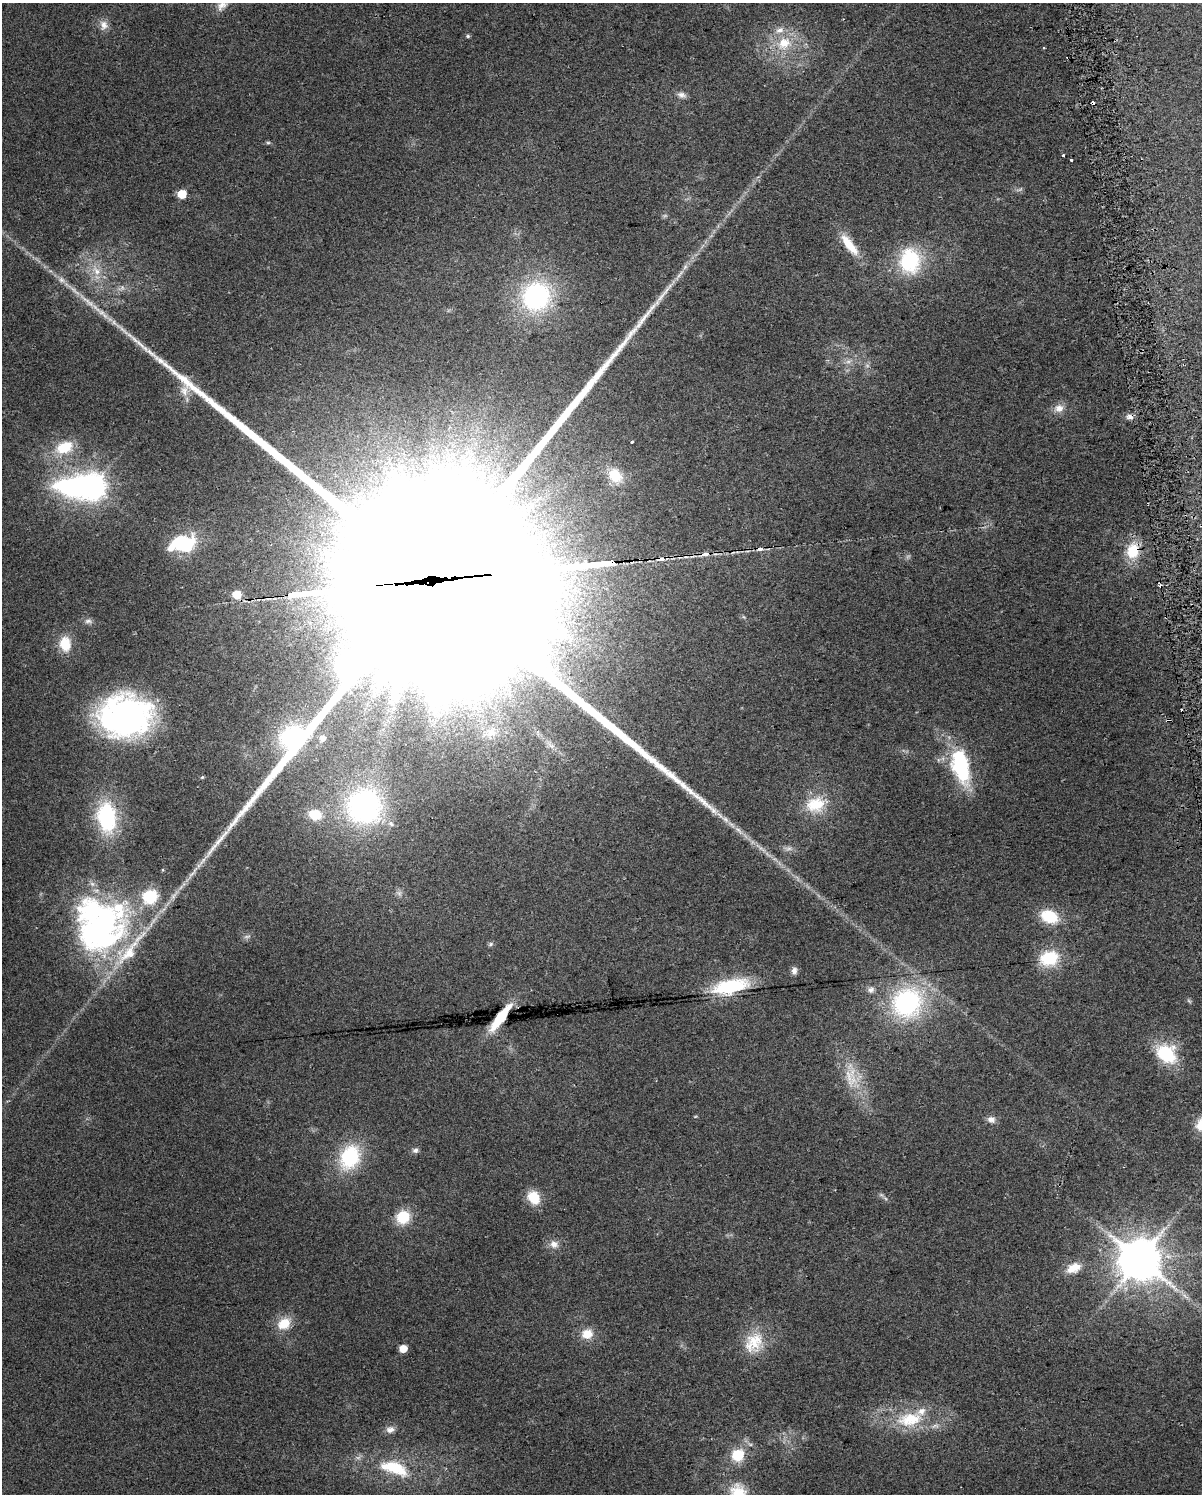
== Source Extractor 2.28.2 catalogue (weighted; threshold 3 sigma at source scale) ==
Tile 6 of 4 x 3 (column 2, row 2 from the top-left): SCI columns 1232-2431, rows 1519-3010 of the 4864 x 4573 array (HDU 1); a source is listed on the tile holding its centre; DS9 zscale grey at full resolution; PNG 1204 x 1496 px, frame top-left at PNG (2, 3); no overlay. Shown black and unused: <1% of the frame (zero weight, under 2 of 3 exposures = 2% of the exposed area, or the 3 px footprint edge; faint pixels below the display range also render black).
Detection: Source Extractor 2.28.2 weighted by HDU 2 'WHT'; one run over the whole footprint, this tile lists its part. Background 0.0646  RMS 0.0088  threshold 0.0397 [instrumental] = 3 sigma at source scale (4.5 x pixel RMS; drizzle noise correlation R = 1.50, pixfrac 1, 0.0396/0.0396 arcsec/px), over >= 5 px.
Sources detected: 99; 1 too faint to see at this stretch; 7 inside a brighter object's white glare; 7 cosmic-ray / hot-pixel residue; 1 long thin detection or spike segment (spike, bleed or trail) — not listed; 9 inside a brighter listed object's ellipse — not listed separately; the other 74 listed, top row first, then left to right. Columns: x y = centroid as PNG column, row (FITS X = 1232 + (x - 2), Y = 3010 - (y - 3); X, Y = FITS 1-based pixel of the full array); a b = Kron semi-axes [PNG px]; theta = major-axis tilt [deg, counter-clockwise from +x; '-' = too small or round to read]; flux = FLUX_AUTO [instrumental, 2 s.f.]
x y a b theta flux
222 5 17 10 46 7.4
104 25 13 11 -83 6.5
468 36 5 4 - 1.3
784 43 20 17 28 25
1044 47 3 3 - 2.6
681 95 12 7 -14 4
268 143 6 4 0 1.2
1063 156 3 3 - 3.5
1071 160 3 3 - 3
182 194 6 5 - 25
849 245 32 10 -52 20
910 261 27 23 -85 62
96 271 14 8 -56 9.6
679 274 16 4 52 5
61 280 10 6 -41 3.9
536 296 29 27 51 120
88 302 27 6 -40 11
114 322 8 5 -60 2.6
140 344 21 5 -45 7.9
848 362 7 4 19 2.2
1059 408 13 11 13 7.1
1129 417 10 7 4 4.1
632 442 4 3 - 3.2
64 447 21 14 23 28
615 475 17 13 -53 20
92 487 9 8 - 840
185 544 36 19 15 45
1133 551 17 14 72 24
705 554 7 3 9 19
237 595 6 5 - 26
88 621 11 6 0 3.2
65 644 17 13 -83 19
125 716 49 38 2 230
322 738 6 6 - 5.1
961 766 36 15 -76 84
815 805 26 20 13 29
364 806 36 35 - 180
315 815 14 11 -13 20
106 817 26 16 -82 84
725 819 11 6 -40 4.4
739 830 12 5 -42 4.3
789 849 9 4 9 2.8
203 861 15 4 52 4.6
173 896 7 4 71 2.3
1049 916 18 13 -22 31
100 928 78 46 25 210
491 944 7 5 38 1.7
1049 958 19 14 15 37
794 970 9 7 74 3.8
730 987 38 14 12 56
871 990 9 8 - 3.4
1189 1001 6 4 -19 1.2
907 1002 33 30 43 120
500 1017 23 6 53 36
1166 1054 20 16 -40 47
850 1076 26 14 72 18
991 1119 11 8 -15 4.6
1201 1125 12 10 85 15
415 1150 8 6 7 2.6
350 1157 25 19 66 59
534 1197 13 10 -56 22
403 1217 14 14 - 23
554 1244 12 10 -30 5.9
1139 1259 12 11 - 3300
1073 1268 21 13 23 13
284 1324 15 12 30 17
587 1334 13 11 14 13
753 1342 30 21 49 27
403 1348 5 5 - 17
910 1419 35 19 9 39
390 1429 11 8 9 4.9
738 1455 6 6 - 77
394 1468 39 15 -19 40
738 1494 27 20 -85 29
Overlapping masked pixels (flux is a lower limit): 3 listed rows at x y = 1129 417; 1133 551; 705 554
Isophote crosses this tile's border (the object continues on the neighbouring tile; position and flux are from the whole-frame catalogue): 3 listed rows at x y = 222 5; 1201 1125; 738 1494